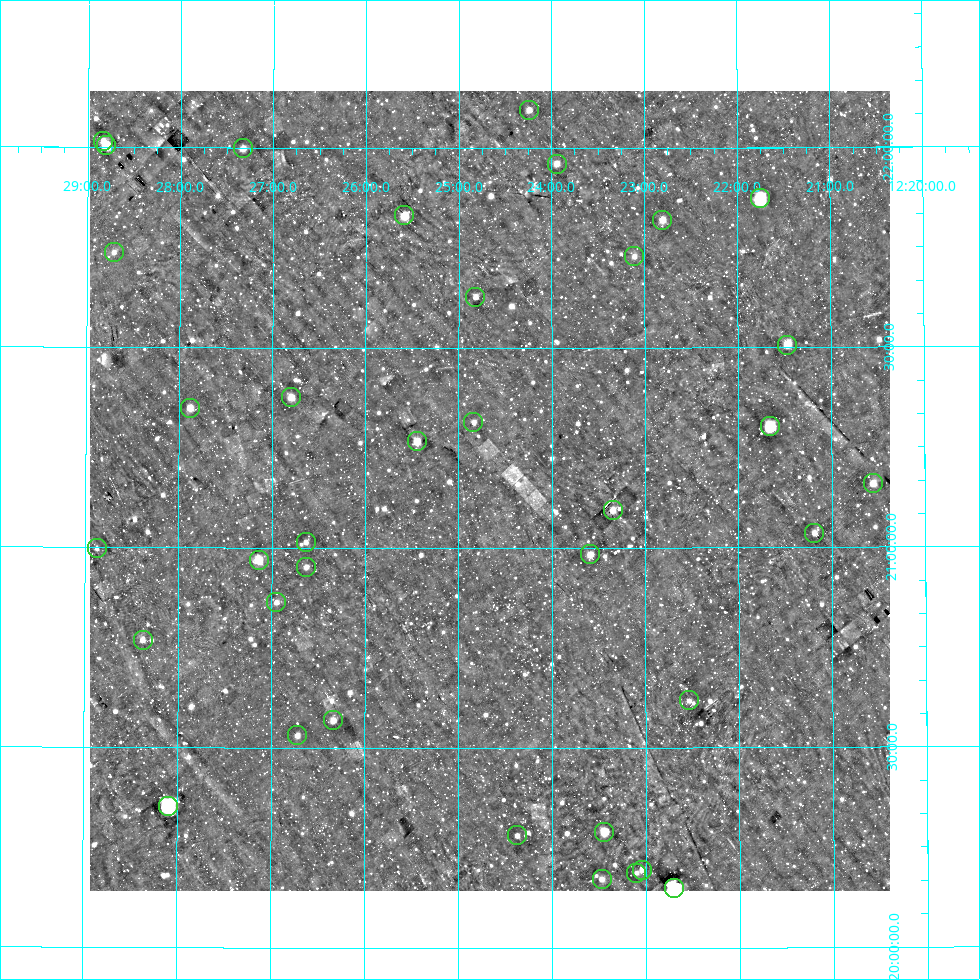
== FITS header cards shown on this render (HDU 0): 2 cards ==
NAXIS1  =                  800
NAXIS2  =                  800

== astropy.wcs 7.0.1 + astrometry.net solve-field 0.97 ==
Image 800 x 800 px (HDU 0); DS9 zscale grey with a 90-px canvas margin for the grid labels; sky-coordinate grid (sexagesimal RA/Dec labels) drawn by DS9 from the SOLVED WCS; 37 Tycho-2 reference stars matched to detected sources circled (green)
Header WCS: RA---AIT/DEC--AIT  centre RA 12:24:40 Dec +21:09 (186.17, +21.14 deg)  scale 9 arcsec/px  FOV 120.0' x 120.0'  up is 0 deg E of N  parity normal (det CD < 0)
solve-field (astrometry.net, Tycho-2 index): SOLVED blind (the header's WCS was not the basis of the solution)
Solved WCS: RA---TAN-SIP/DEC--TAN-SIP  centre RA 12:24:40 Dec +21:09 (186.17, +21.14 deg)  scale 9 arcsec/px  FOV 120.0' x 120.0'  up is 0 deg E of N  parity normal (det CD < 0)
Header WCS and blind solve agree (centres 0.56 arcsec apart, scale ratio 1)
Tycho-2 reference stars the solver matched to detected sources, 37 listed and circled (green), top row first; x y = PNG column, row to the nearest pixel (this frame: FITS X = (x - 90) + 1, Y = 800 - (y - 91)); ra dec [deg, ICRS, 3 dp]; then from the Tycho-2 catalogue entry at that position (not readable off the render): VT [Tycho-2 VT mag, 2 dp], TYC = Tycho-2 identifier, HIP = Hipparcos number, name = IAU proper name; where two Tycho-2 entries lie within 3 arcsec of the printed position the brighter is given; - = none
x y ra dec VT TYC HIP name
529 110 186.060 +22.096 10.23 1447-1967-1 - -
103 141 187.209 +22.015 10.37 1447-1239-1 - -
106 145 187.201 +22.003 9.24 1447-1499-1 60897 -
243 148 186.832 +21.999 10.52 1447-820-1 - -
557 164 185.985 +21.961 10.72 1447-785-1 - -
760 198 185.438 +21.873 7.48 1447-1194-1 60290 -
404 215 186.396 +21.832 10.19 1447-1344-1 60633 -
662 220 185.702 +21.820 10.60 1447-1258-1 - -
114 252 187.177 +21.737 11.10 1447-1638-1 - -
634 256 185.777 +21.729 11.12 1447-1547-1 - -
475 297 186.205 +21.628 10.38 1447-915-1 60556 -
787 345 185.367 +21.507 9.69 1447-1532-1 - -
291 397 186.699 +21.376 10.63 1447-1428-1 - -
190 408 186.971 +21.349 10.92 1447-1314-1 - -
473 422 186.210 +21.314 10.93 1447-1848-1 - -
770 426 185.414 +21.303 8.45 1447-1126-1 60282 -
417 441 186.361 +21.267 9.40 1447-1864-1 - -
873 483 185.139 +21.159 9.65 1447-1722-1 - -
613 510 185.836 +21.095 9.98 1447-1400-1 - -
814 533 185.297 +21.036 10.37 1447-1594-1 - -
306 542 186.659 +21.014 10.95 1447-1047-1 - -
97 548 187.218 +20.996 11.44 1447-2207-1 - -
590 554 185.897 +20.984 10.51 1447-1301-1 - -
259 560 186.785 +20.969 9.86 1447-1824-1 - -
306 567 186.657 +20.952 10.23 1447-1908-1 60720 -
276 602 186.737 +20.863 11.14 1447-1129-1 - -
143 640 187.094 +20.768 10.82 1447-1526-1 - -
689 700 185.634 +20.618 10.77 1447-1728-1 60354 -
333 720 186.584 +20.568 10.50 1447-959-1 - -
297 735 186.680 +20.531 10.69 1447-1980-1 - -
168 806 187.024 +20.354 7.93 1447-1564-1 60834 -
604 832 185.862 +20.291 10.12 1447-164-1 60433 -
517 835 186.094 +20.282 11.10 1447-157-1 - -
642 870 185.761 +20.195 11.24 1447-4-1 - -
636 873 185.775 +20.188 11.53 1447-26-1 - -
602 879 185.868 +20.173 10.81 1447-73-1 - -
674 888 185.675 +20.149 8.06 1447-111-1 60368 -